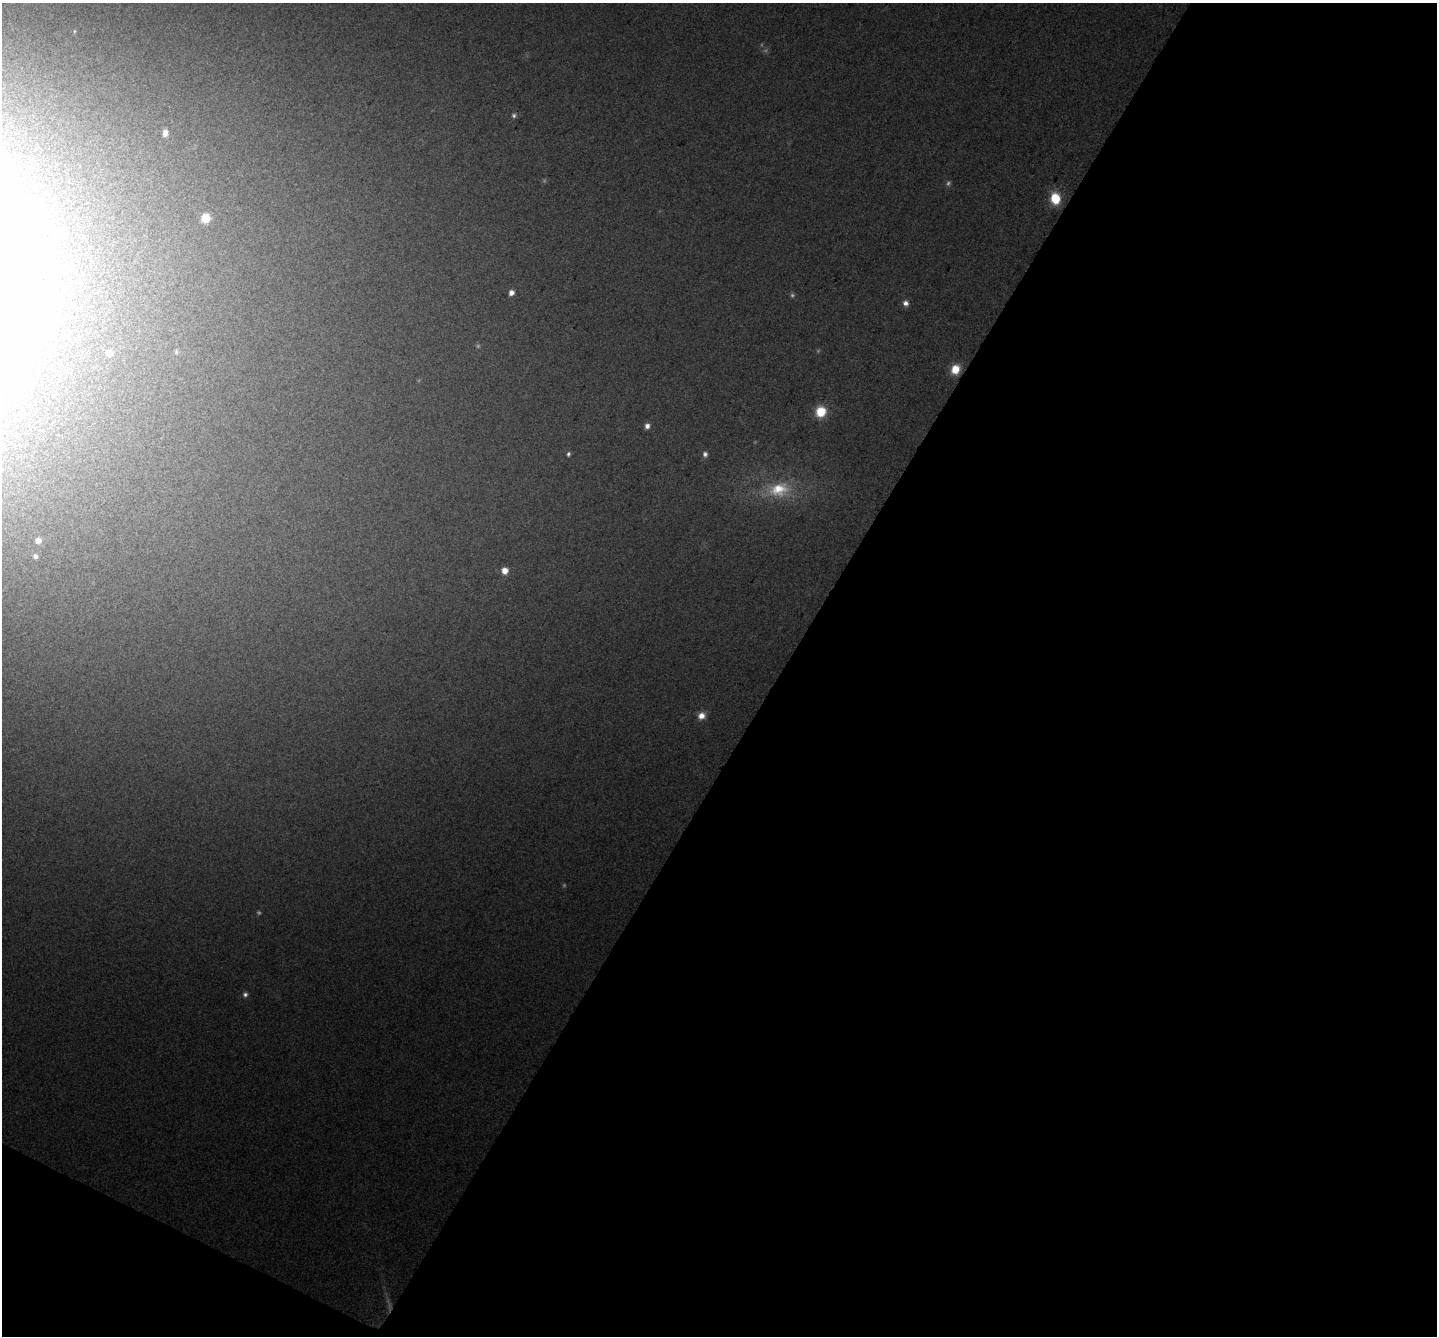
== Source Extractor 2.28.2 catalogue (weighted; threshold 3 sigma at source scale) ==
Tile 4 of 2 x 2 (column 2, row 2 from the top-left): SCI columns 1437-2871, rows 133-1466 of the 2872 x 2913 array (HDU 1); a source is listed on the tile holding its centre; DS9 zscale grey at full resolution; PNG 1439 x 1338 px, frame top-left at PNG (2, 3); no overlay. Shown black and unused: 48% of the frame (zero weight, under 2 of 3 exposures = <1% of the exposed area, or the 3 px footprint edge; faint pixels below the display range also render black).
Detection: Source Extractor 2.28.2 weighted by HDU 2 'WHT'; one run over the whole footprint, this tile lists its part. Background 0.276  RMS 0.12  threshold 0.526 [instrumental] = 3 sigma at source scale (4.5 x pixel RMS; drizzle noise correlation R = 1.50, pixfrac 1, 0.0396/0.0396 arcsec/px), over >= 5 px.
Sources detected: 27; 7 too faint to see at this stretch — not listed; the other 20 listed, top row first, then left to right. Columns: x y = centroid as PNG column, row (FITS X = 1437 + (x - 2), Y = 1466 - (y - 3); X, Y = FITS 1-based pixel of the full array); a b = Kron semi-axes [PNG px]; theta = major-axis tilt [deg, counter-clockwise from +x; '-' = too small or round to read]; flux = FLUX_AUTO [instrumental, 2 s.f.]
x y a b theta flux
74 31 5 4 - 15
514 115 6 6 - 29
165 133 8 6 80 86
1055 198 9 8 - 470
205 218 7 7 - 230
511 293 5 5 - 61
905 303 8 7 - 61
176 352 7 5 -71 20
109 353 5 5 - 100
955 369 9 8 - 250
821 412 11 10 - 310
647 426 7 6 - 61
568 454 5 4 - 25
705 454 7 6 - 43
779 489 34 22 8 620
38 540 6 6 - 68
35 556 6 5 - 41
505 571 7 6 - 120
701 716 9 8 - 110
245 994 6 6 - 36